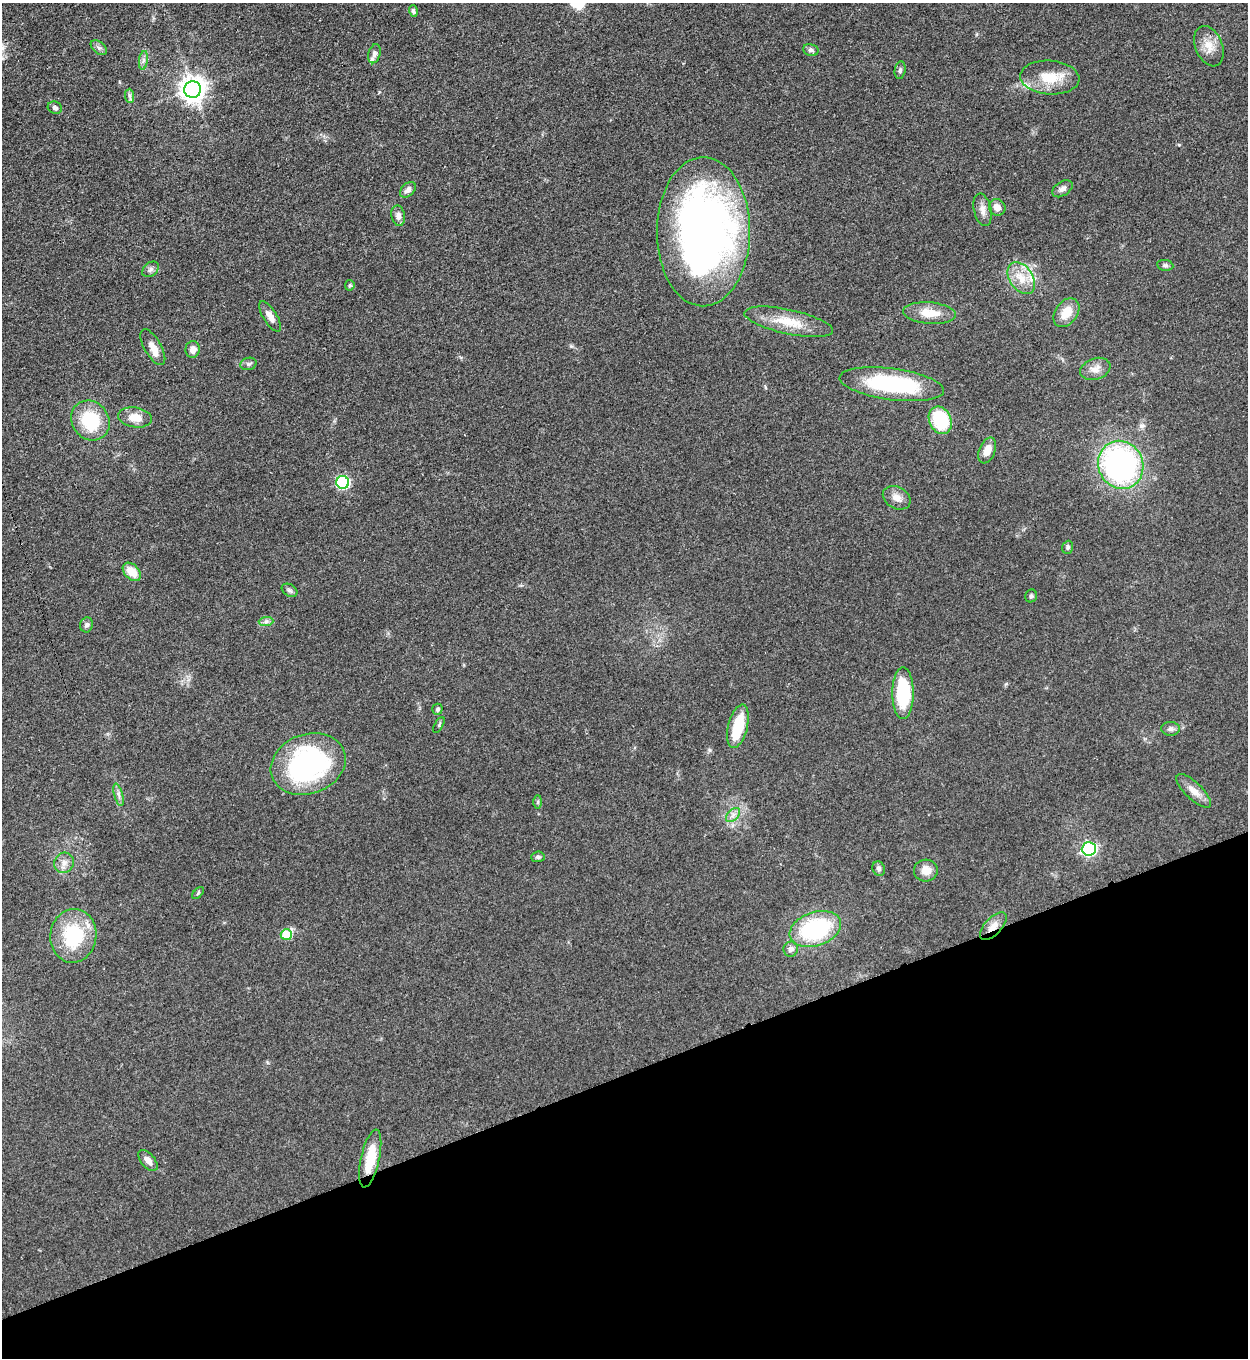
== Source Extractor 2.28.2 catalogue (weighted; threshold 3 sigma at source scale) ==
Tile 14 of 4 x 4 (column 2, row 4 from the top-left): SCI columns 1532-2777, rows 10-1365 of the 5427 x 5440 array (HDU 1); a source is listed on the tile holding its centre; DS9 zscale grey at full resolution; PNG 1250 x 1360 px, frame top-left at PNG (2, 3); each listed source drawn as its Kron ellipse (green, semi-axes under 4 px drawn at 4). Shown black and unused: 21% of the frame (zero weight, under 3 of 5 exposures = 1% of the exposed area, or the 3 px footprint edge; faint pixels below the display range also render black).
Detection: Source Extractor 2.28.2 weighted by HDU 2 'WHT'; one run over the whole footprint, this tile lists its part. Background 0.063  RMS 0.0057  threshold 0.0256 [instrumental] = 3 sigma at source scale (4.5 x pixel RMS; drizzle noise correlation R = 1.50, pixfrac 1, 0.05/0.05 arcsec/px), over >= 5 px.
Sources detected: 69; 1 inside a brighter object's white glare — neither listed nor drawn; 2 inside a brighter listed object's ellipse — not listed separately; the other 66 listed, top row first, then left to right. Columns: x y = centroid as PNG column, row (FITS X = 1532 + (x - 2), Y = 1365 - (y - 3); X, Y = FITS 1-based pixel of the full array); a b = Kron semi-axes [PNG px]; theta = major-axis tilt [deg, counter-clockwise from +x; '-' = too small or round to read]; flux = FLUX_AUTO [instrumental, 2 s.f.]
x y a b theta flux
413 11 6 4 -72 1.3
1209 46 21 13 -68 8.3
99 48 9 6 -40 1.7
811 50 8 6 -13 1.6
374 54 10 6 76 2
143 60 9 4 81 1.7
900 70 9 5 82 1.5
1050 78 30 17 -4 16
193 90 8 8 - 540
130 96 7 4 -89 1.2
55 108 7 6 - 1.8
1062 189 11 7 34 2.8
408 190 9 6 45 2.5
997 207 8 8 - 3.9
982 210 16 8 -78 3.9
398 216 10 6 -79 3
703 232 74 46 90 320
1165 265 8 5 -9 1.3
150 269 9 6 40 1.9
1021 278 17 11 -56 9.6
350 285 5 4 - 0.86
929 313 26 10 -4 11
1066 313 16 11 54 9.2
270 316 17 7 -58 4.2
789 322 45 12 -12 16
153 347 20 8 -60 6.2
193 349 8 7 - 4.2
248 364 8 6 15 1.4
1095 369 15 10 19 4.8
892 384 53 15 -7 56
135 417 17 10 -9 7.4
90 420 21 18 -52 28
940 420 14 11 -66 31
987 450 13 8 68 6.2
1121 465 24 22 -63 130
343 482 6 6 - 74
897 498 14 10 -29 4.7
1068 547 6 5 - 1.2
132 572 11 7 -46 8.9
289 590 8 5 -31 1.4
1031 596 6 6 - 1.2
266 621 7 4 2 1.5
87 625 7 6 - 1.6
903 693 25 10 90 37
437 709 5 5 - 1.2
439 725 9 3 62 0.77
738 726 22 9 76 21
1170 729 9 7 -1 1.9
308 764 38 30 21 100
1194 791 22 8 -44 5.8
119 795 12 3 -75 1.8
538 802 7 4 89 0.95
733 815 9 5 46 2.1
1089 849 7 6 - 110
538 857 7 5 3 1.2
64 863 10 9 - 3.8
879 869 7 6 - 1.7
926 870 12 11 - 6
198 893 7 4 46 0.81
993 926 17 8 47 5.6
815 929 26 17 19 56
286 935 6 5 - 19
73 936 27 23 83 38
791 949 8 7 - 2.2
370 1158 29 9 77 17
148 1161 12 7 -50 4.4
Overlapping masked pixels (flux is a lower limit): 2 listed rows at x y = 993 926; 370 1158